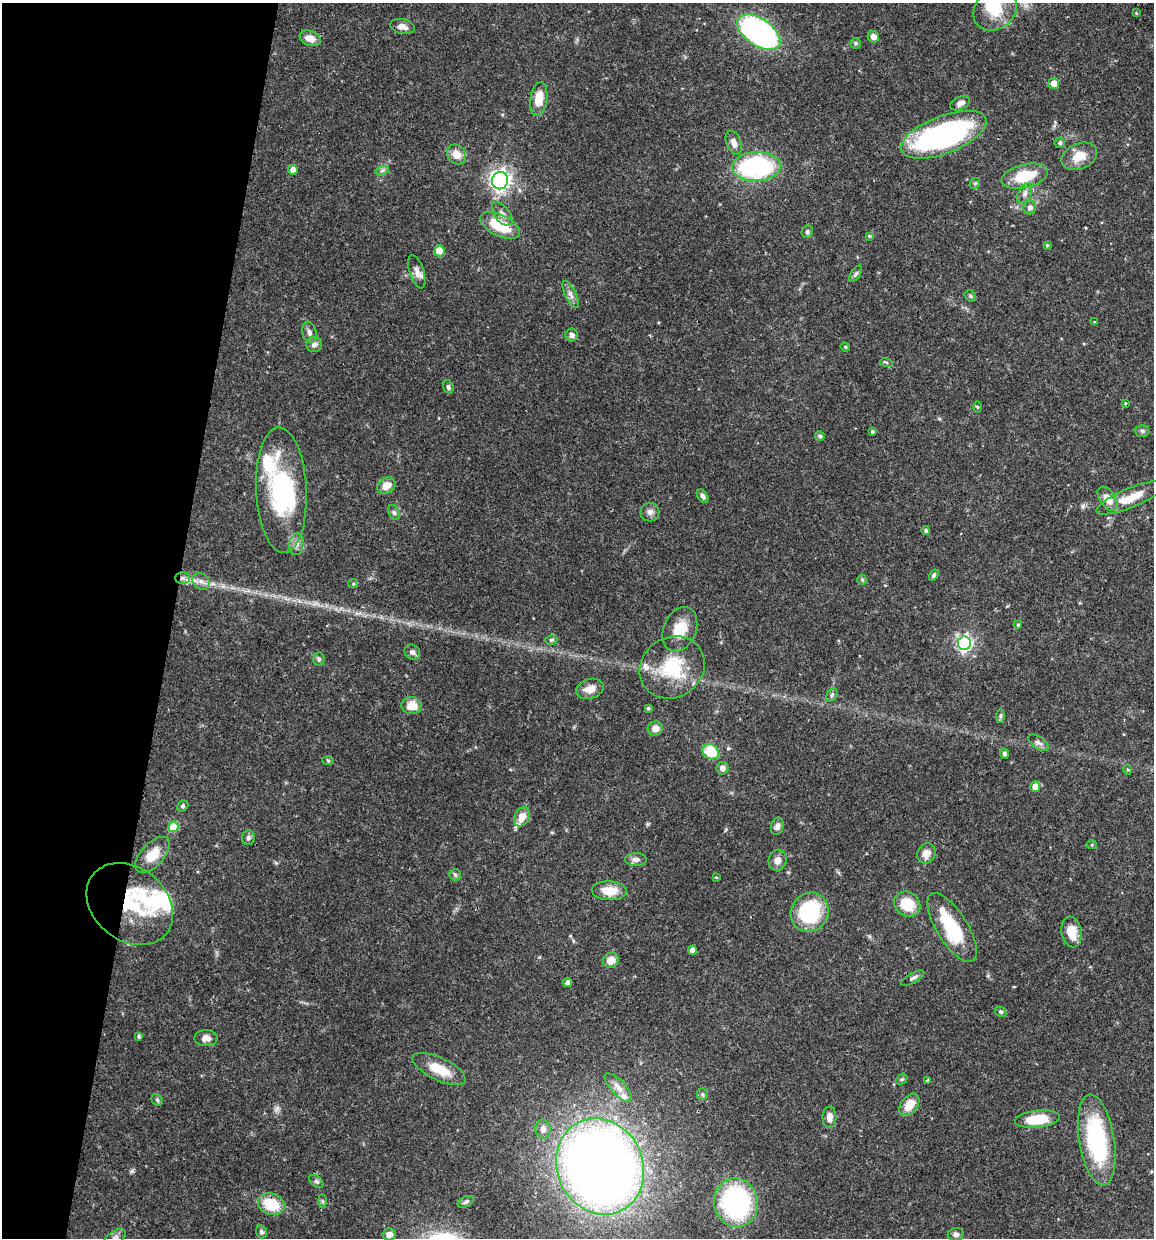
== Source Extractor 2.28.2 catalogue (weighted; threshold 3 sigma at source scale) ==
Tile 9 of 4 x 4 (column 1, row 3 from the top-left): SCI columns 119-1270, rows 1242-2477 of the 4966 x 4951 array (HDU 1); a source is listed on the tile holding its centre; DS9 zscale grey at full resolution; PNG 1156 x 1240 px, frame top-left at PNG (2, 3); each listed source drawn as its Kron ellipse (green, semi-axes under 4 px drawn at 4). Shown black and unused: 15% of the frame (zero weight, under 3 of 4 exposures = <1% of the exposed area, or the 3 px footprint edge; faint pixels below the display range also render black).
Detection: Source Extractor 2.28.2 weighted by HDU 2 'WHT'; one run over the whole footprint, this tile lists its part. Background 0.0686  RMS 0.0025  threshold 0.0113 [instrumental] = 3 sigma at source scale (4.5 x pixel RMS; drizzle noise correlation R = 1.50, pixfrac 1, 0.05/0.05 arcsec/px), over >= 5 px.
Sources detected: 133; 3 inside a brighter object's white glare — neither listed nor drawn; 5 inside a brighter listed object's ellipse — not listed separately; the other 125 listed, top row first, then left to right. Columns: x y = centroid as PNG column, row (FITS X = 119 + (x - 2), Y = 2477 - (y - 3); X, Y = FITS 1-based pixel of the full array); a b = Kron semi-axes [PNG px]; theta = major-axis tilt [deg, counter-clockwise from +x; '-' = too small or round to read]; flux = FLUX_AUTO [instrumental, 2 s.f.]
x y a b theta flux
995 9 23 19 40 7.5
1136 13 4 3 - 0.24
402 27 12 7 -13 1.7
759 32 24 13 -35 70
873 37 6 5 - 1.5
310 38 11 7 -20 2.4
855 43 5 5 - 0.54
1054 84 5 5 - 3
539 99 17 8 82 4.8
960 103 10 6 25 1.3
944 135 45 19 21 62
734 143 12 7 -68 1.7
1060 143 5 5 - 0.49
456 154 10 9 - 2.8
1079 156 18 13 23 4.2
756 167 24 14 2 36
293 170 5 4 - 1.7
382 171 7 4 20 0.54
1025 176 24 11 13 8.3
500 181 8 8 - 120
975 183 6 4 41 0.36
1025 193 11 6 64 1.1
1030 207 7 6 - 1.2
502 214 14 7 -53 1.6
500 226 22 10 -26 8.7
807 232 6 5 - 0.5
869 236 4 3 - 0.34
1047 245 4 3 - 0.31
439 251 5 5 - 5.2
417 272 17 7 -72 1.7
856 274 9 5 57 0.56
571 295 15 5 -64 1.3
970 296 6 5 - 0.41
1094 322 4 3 - 0.2
309 332 11 7 -78 1
572 335 6 6 - 0.85
314 344 8 7 - 1.3
845 347 5 4 - 0.29
886 362 6 4 -18 0.32
448 387 7 5 -72 0.59
1125 403 4 3 - 0.2
977 407 6 4 -89 0.28
872 431 3 3 - 0.46
1142 431 7 6 - 0.62
820 436 5 4 - 0.5
386 486 9 7 31 2.9
281 490 63 25 -87 30
703 496 7 5 -54 0.89
1131 498 37 9 23 5.9
1108 499 13 8 -56 3.3
650 512 9 9 - 1.2
394 513 8 5 -63 0.56
926 531 4 4 - 0.59
296 544 11 7 83 1.3
934 575 6 4 58 0.54
182 578 7 6 - 0.94
862 580 5 5 - 0.35
201 581 9 7 -37 1.3
353 584 5 4 - 0.29
1018 625 4 3 - 0.34
680 629 23 16 67 5.6
551 640 6 4 13 0.46
964 643 7 6 - 66
412 652 8 7 - 0.88
319 659 7 5 -87 0.55
672 667 34 30 34 15
590 689 14 9 17 2.8
832 695 7 5 61 0.48
412 706 10 8 -4 3.7
648 708 4 4 - 0.3
1000 716 7 4 90 0.47
655 728 7 7 - 2.1
1038 743 11 6 -33 0.96
711 752 9 7 -36 9.6
1004 754 5 4 - 0.65
328 761 5 3 - 0.32
722 768 6 6 - 1.2
1128 770 5 4 - 0.33
1035 787 5 5 - 2.6
183 806 6 5 - 0.47
522 817 10 7 63 3.4
777 826 8 6 77 0.88
174 827 5 5 - 8
248 838 7 6 - 0.78
1092 845 5 4 - 0.31
926 853 10 8 66 2.2
152 855 22 11 47 5
636 859 11 6 -1 1.2
778 860 10 9 - 1.7
455 875 6 5 - 0.46
716 877 4 3 - 0.24
609 891 17 9 -3 4.4
130 904 47 36 -39 21
907 904 13 12 - 6.5
810 912 20 18 57 21
952 928 39 15 -58 14
1071 932 15 10 -79 4.2
692 950 4 4 - 1.7
611 960 8 7 - 2.8
913 978 13 5 29 0.77
568 983 4 4 - 1.2
1001 1012 6 4 -29 0.43
139 1036 4 4 - 0.58
206 1038 11 8 1 1.6
439 1069 29 11 -25 5.8
902 1079 6 4 43 0.44
928 1081 4 4 - 0.5
618 1088 18 7 -47 2.1
702 1094 6 5 - 0.47
157 1100 6 5 - 0.43
909 1105 12 8 53 3.8
829 1117 11 7 90 1.9
1037 1119 22 8 6 7.5
543 1129 9 7 -88 1.7
1097 1140 46 17 -81 28
600 1166 49 43 -66 310
316 1181 8 5 -39 0.59
322 1201 6 4 -89 0.44
466 1202 9 5 27 0.64
736 1203 24 22 -77 43
271 1204 14 10 -22 8.6
261 1232 6 5 - 0.53
389 1234 6 6 - 1.7
956 1234 8 6 10 0.83
115 1238 12 6 32 1.1
Overlapping masked pixels (flux is a lower limit): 3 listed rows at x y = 500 226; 182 578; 130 904
Isophote crosses this tile's border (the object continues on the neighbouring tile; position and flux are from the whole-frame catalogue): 1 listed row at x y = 115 1238